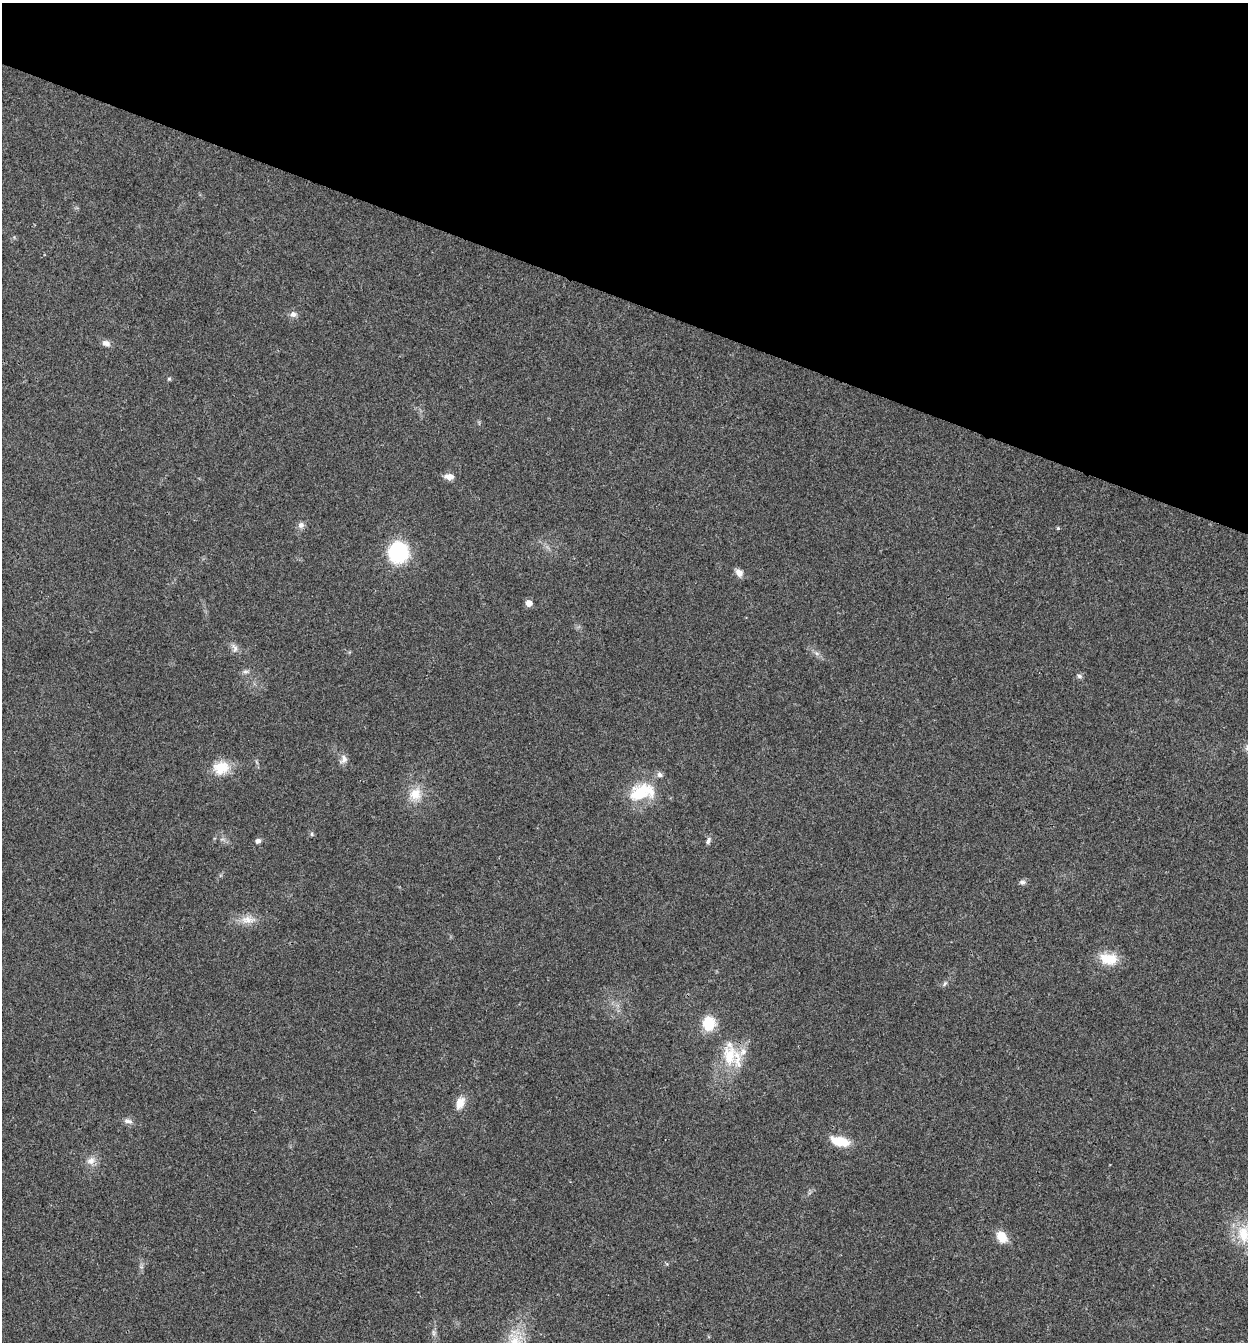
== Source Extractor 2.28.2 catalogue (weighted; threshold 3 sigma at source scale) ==
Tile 2 of 4 x 4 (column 2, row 1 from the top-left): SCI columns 1510-2755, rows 4021-5360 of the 5381 x 5366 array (HDU 1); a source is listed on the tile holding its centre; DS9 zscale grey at full resolution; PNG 1250 x 1344 px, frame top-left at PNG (2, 3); no overlay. Shown black and unused: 22% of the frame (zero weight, under 3 of 4 exposures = <1% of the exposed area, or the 3 px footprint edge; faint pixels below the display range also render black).
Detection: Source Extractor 2.28.2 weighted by HDU 2 'WHT'; one run over the whole footprint, this tile lists its part. Background 0.025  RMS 0.0045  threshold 0.0202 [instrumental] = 3 sigma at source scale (4.5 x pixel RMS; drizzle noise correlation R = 1.50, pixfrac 1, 0.05/0.05 arcsec/px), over >= 5 px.
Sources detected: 34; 2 inside a brighter listed object's ellipse — not listed separately; the other 32 listed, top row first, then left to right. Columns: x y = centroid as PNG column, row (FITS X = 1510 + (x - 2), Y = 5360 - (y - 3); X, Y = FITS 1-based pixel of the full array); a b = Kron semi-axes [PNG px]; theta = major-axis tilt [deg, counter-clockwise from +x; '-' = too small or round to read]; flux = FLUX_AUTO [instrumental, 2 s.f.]
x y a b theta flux
293 314 9 8 - 1.9
106 343 11 7 -26 2.2
169 379 6 4 1 0.54
449 477 10 7 -6 3.3
301 525 8 8 - 1.8
1058 528 5 4 - 0.53
398 552 21 19 78 31
739 572 9 7 -45 2.9
529 603 5 5 - 3.9
235 648 13 7 -75 2.1
245 672 9 4 0 1.1
1079 676 7 5 -18 1.1
344 759 12 9 75 2.4
221 768 21 16 11 9.9
642 792 36 20 13 19
415 794 18 16 48 7.6
312 834 6 5 - 0.72
708 840 10 5 68 1.3
258 841 6 6 - 1.4
1022 882 9 6 8 1.4
248 919 23 9 -3 5.3
1109 959 25 15 -7 9.3
945 983 8 4 59 0.87
709 1023 14 12 90 12
729 1056 33 22 -75 17
460 1103 17 10 67 4.7
128 1121 13 6 -11 1.9
840 1141 21 9 -15 10
91 1161 12 10 33 3.3
1243 1234 26 16 -80 14
1002 1237 13 9 -57 7.3
433 1333 9 4 -81 1.2
Overlapping masked pixels (flux is a lower limit): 1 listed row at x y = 729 1056